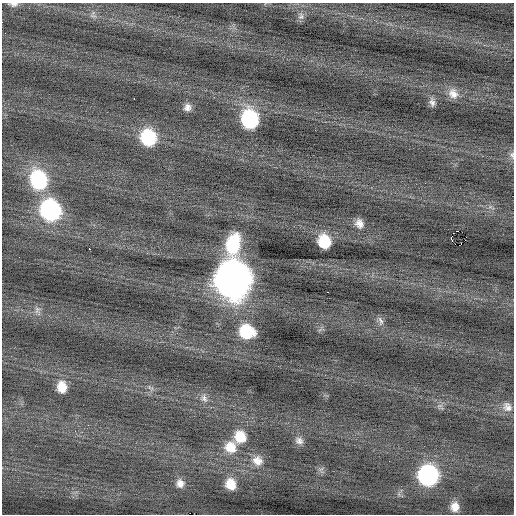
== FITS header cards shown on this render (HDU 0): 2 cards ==
NAXIS1  =                  512 / Axis length
NAXIS2  =                  512 / Axis length

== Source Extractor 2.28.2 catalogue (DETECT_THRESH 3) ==
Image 512 x 512 px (HDU 0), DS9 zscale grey, 1 PNG px = 1 image px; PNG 516 x 516 px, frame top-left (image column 1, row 512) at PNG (2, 3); no overlay
Background -0.00638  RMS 0.78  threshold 2.33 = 3 sigma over >= 5 px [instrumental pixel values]
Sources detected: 41; all 41 listed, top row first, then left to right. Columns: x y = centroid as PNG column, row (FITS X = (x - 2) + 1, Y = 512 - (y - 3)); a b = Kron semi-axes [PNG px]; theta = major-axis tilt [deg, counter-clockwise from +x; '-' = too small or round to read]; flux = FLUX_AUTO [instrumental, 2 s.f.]
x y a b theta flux
13 4 11 5 1 190
93 16 11 4 -11 170
301 16 10 7 81 220
453 93 15 13 -50 540
134 98 3 2 - 200
432 102 11 7 -79 230
187 107 10 9 - 300
250 119 16 13 -79 5100
148 137 15 14 - 3200
512 155 11 7 -78 190
38 180 18 15 -74 4900
50 210 17 15 -70 8500
359 223 11 9 -64 400
457 231 2 2 - 200
451 238 4 2 - 700
465 240 2 2 - 65
324 241 11 10 - 1600
233 244 23 14 80 3000
455 244 2 2 - 43
461 244 3 2 - 280
89 249 2 2 - 390
233 279 19 17 -83 82000
327 292 3 2 - 130
37 310 11 7 75 250
380 321 14 6 -74 230
246 331 14 13 - 2200
62 387 13 11 -86 820
150 388 11 4 -32 140
204 398 12 9 -69 310
440 406 9 4 9 140
507 407 15 12 -43 440
240 437 14 13 - 1200
299 441 11 9 -26 300
230 447 15 15 - 1000
257 461 15 13 -38 620
389 461 2 2 - 81
321 469 8 4 37 130
428 475 14 14 - 8600
180 483 11 10 - 370
231 484 11 10 - 920
455 507 10 9 - 500
At the frame edge (FLAGS 8, measured only in part): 2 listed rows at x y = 13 4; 512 155